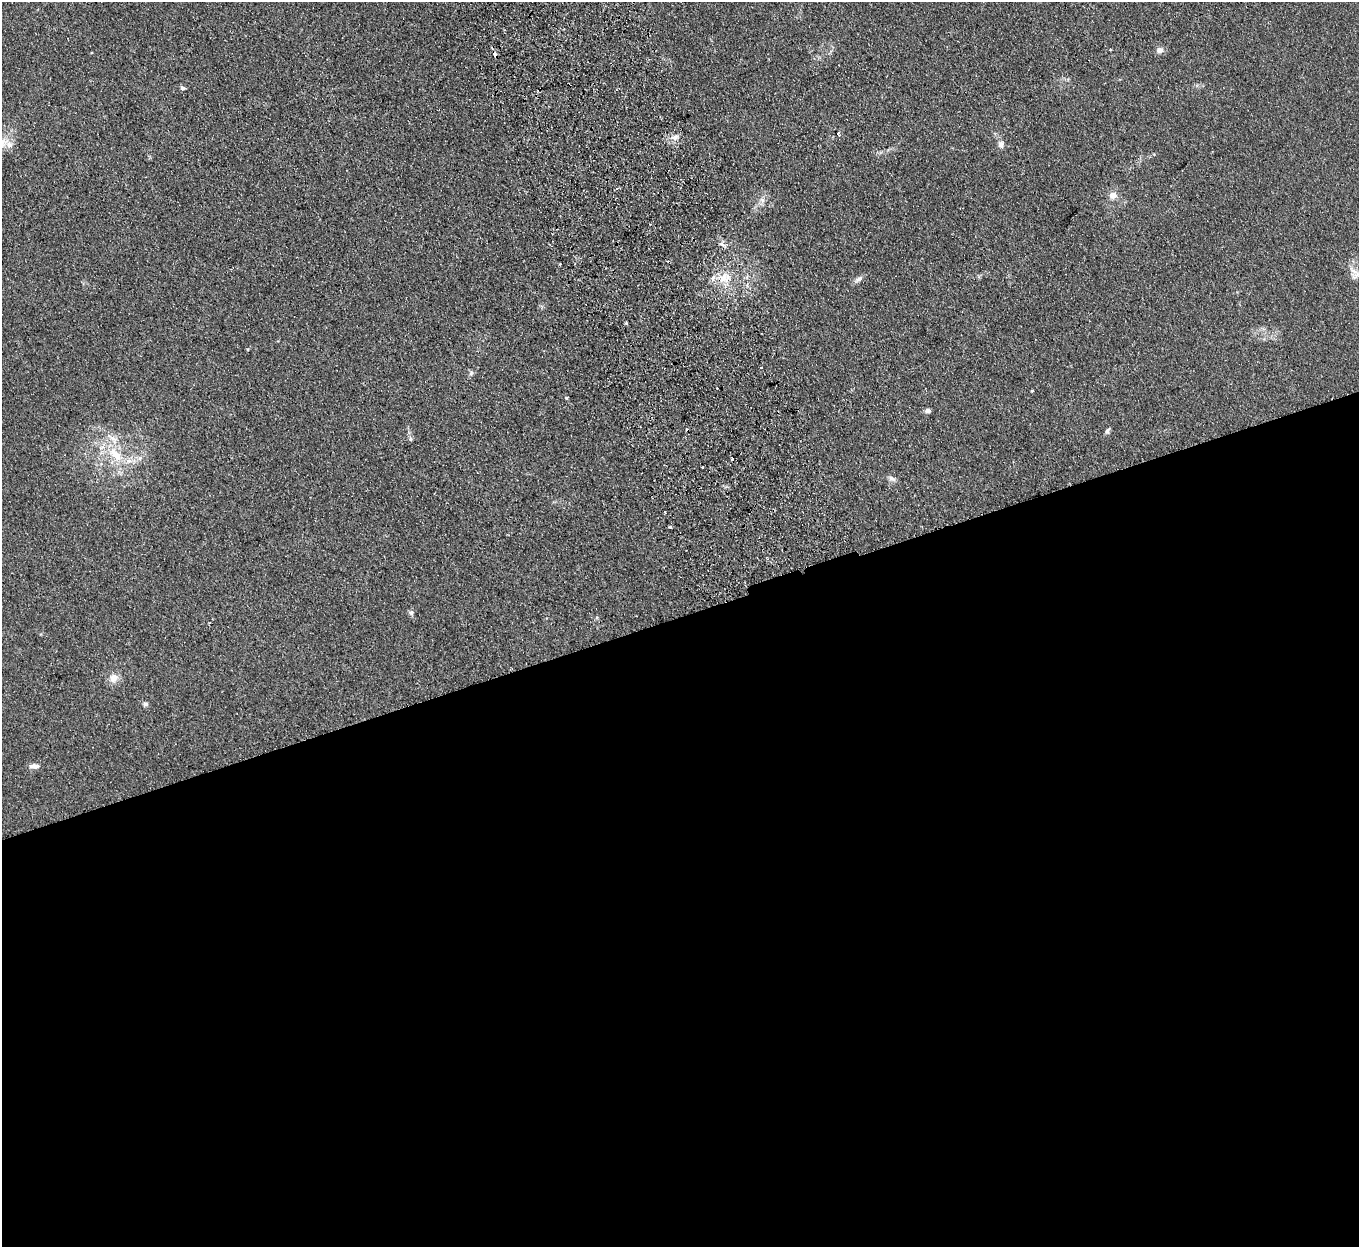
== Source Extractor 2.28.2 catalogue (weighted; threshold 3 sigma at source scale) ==
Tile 15 of 4 x 4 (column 3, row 4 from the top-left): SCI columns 2770-4126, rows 176-1420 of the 5539 x 5457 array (HDU 1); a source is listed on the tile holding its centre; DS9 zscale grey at full resolution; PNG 1361 x 1249 px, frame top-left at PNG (2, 2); no overlay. Shown black and unused: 51% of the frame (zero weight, under 2 of 3 exposures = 3% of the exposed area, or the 3 px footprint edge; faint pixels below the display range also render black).
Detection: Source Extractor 2.28.2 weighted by HDU 2 'WHT'; one run over the whole footprint, this tile lists its part. Background 0.189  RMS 0.014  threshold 0.0608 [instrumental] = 3 sigma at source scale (4.5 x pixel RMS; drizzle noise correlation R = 1.50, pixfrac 1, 0.05/0.05 arcsec/px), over >= 5 px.
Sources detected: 36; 4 cosmic-ray / hot-pixel residue — not listed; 1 inside a brighter listed object's ellipse — not listed separately; the other 31 listed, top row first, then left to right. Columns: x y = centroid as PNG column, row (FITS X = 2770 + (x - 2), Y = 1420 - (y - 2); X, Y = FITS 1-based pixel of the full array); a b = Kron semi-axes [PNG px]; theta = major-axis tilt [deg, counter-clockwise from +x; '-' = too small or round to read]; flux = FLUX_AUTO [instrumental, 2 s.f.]
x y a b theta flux
1159 50 7 6 - 6.8
182 88 6 5 - 2.6
838 133 3 2 - 3.7
675 137 9 7 39 7.2
2 143 24 11 40 19
1001 144 9 7 85 5.5
617 188 4 3 - 2.4
1113 195 6 5 - 16
763 200 7 6 - 4.2
722 244 7 4 -53 3.3
1356 275 14 9 36 7.1
724 278 16 14 32 22
858 279 13 6 26 5.2
626 323 3 3 - 2.1
761 367 3 3 - 2.2
471 373 7 5 69 2.8
1032 391 4 2 - 0.95
566 397 3 3 - 8.4
928 410 8 6 3 3.5
1107 431 8 5 67 3.1
410 438 6 4 -72 2.3
113 439 14 7 -33 10
116 455 24 11 -44 34
732 458 4 3 - 7.3
892 479 11 6 -24 4.3
665 512 3 2 - 1.1
670 527 3 3 - 3.1
411 612 7 6 - 3.2
113 678 13 12 - 10
145 704 7 6 - 2.9
34 766 13 6 -3 5.7
Overlapping masked pixels (flux is a lower limit): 1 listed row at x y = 724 278
Isophote crosses this tile's border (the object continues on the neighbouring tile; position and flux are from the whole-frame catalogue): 1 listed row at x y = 2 143